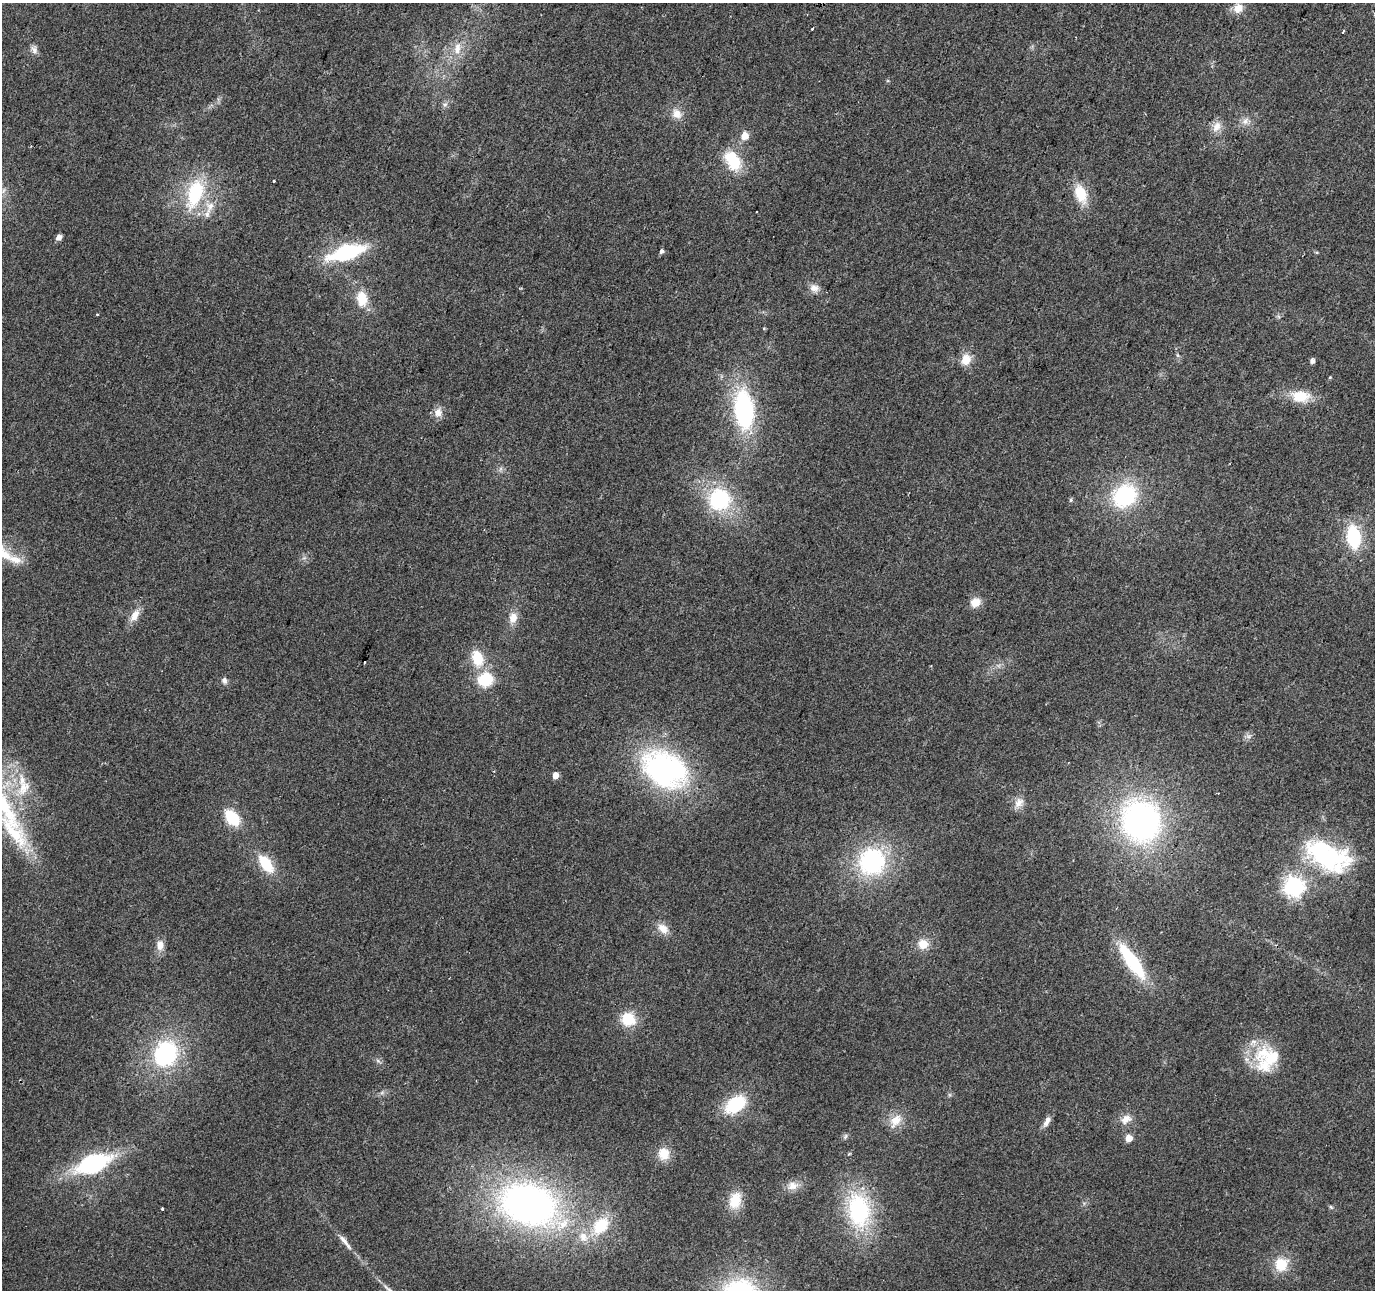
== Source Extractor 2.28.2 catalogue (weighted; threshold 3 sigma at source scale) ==
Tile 10 of 4 x 4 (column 2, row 3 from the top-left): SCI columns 1374-2746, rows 1502-2789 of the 5500 x 5642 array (HDU 1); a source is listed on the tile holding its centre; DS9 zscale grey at full resolution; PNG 1377 x 1292 px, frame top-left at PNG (2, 3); no overlay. Shown black and unused: <1% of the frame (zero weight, under 2 of 3 exposures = <1% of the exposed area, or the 3 px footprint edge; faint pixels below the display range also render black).
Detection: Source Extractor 2.28.2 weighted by HDU 2 'WHT'; one run over the whole footprint, this tile lists its part. Background 0.0384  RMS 0.0065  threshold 0.0294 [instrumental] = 3 sigma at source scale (4.5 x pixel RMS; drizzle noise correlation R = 1.50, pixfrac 1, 0.0396/0.0396 arcsec/px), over >= 5 px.
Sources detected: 90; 1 cosmic-ray / hot-pixel residue — not listed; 9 inside a brighter listed object's ellipse — not listed separately; the other 80 listed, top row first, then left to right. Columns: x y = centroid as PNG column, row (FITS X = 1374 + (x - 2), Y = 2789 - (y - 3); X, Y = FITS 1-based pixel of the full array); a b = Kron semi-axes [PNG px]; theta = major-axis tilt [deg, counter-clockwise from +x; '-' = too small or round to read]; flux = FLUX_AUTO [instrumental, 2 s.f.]
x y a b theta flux
1238 8 12 10 40 7.7
812 29 3 3 - 5.4
1343 32 4 2 - 1.3
457 49 18 10 82 8.8
34 50 12 7 -63 3.1
445 104 6 6 - 1.8
677 114 15 11 -60 6.9
1245 121 12 8 55 4.1
1216 126 16 10 62 6.4
744 136 5 5 - 12
733 160 25 15 -59 25
274 181 3 3 - 4.7
3 191 9 4 71 1.6
195 193 37 19 72 46
1081 194 22 13 -71 17
207 214 13 6 72 3.8
58 237 5 4 - 4.5
661 251 5 4 - 2
346 252 37 14 16 58
814 288 13 11 -26 4.9
362 299 20 13 -82 15
97 314 3 3 - 0.61
1177 355 6 4 -70 1
966 359 13 11 71 9.2
1312 361 5 4 - 3
1330 377 4 4 - 0.64
1300 396 24 14 -6 17
744 410 40 20 -85 82
438 412 13 11 84 5.3
500 469 7 4 71 1.3
1125 496 26 22 42 58
719 499 26 25 - 54
1071 500 5 4 - 1
1353 537 21 11 -82 43
4 555 18 12 -12 11
975 602 13 11 27 7
135 615 19 10 60 7.1
513 618 13 10 80 7.1
477 658 19 13 -75 18
485 679 15 13 22 26
224 681 9 6 -77 2.2
1249 736 7 4 18 1.6
664 769 51 36 -29 150
555 775 5 4 - 7.8
22 780 20 9 -80 9.5
1218 793 3 2 - 0.53
1019 802 15 11 49 6
4 806 104 29 -59 110
232 818 15 10 -52 27
1141 821 35 31 -69 210
1328 856 59 30 -25 80
872 861 26 24 65 82
266 864 24 12 -54 19
1294 886 7 7 - 380
663 928 15 11 -43 7.1
923 944 14 12 12 9
160 945 14 10 -87 5.8
1132 961 38 11 -55 52
628 1019 15 13 -21 20
165 1054 26 21 63 70
1272 1057 30 24 12 26
735 1104 22 14 35 35
1126 1119 15 11 28 6.3
896 1120 19 13 48 10
1047 1121 16 7 64 4
845 1136 8 5 70 1.3
1129 1138 5 5 - 11
664 1154 16 14 88 11
849 1154 4 3 - 0.94
93 1164 36 17 21 71
793 1186 15 11 11 6.5
735 1200 19 13 74 16
528 1204 53 38 -16 290
1331 1207 7 4 -45 1
162 1209 3 3 - 1.5
859 1210 35 22 -82 78
600 1226 24 16 49 25
345 1242 28 6 -52 5.8
1281 1264 15 14 - 17
389 1290 22 5 -44 4
Isophote crosses this tile's border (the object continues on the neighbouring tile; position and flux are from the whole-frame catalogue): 3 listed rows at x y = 4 555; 4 806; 389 1290